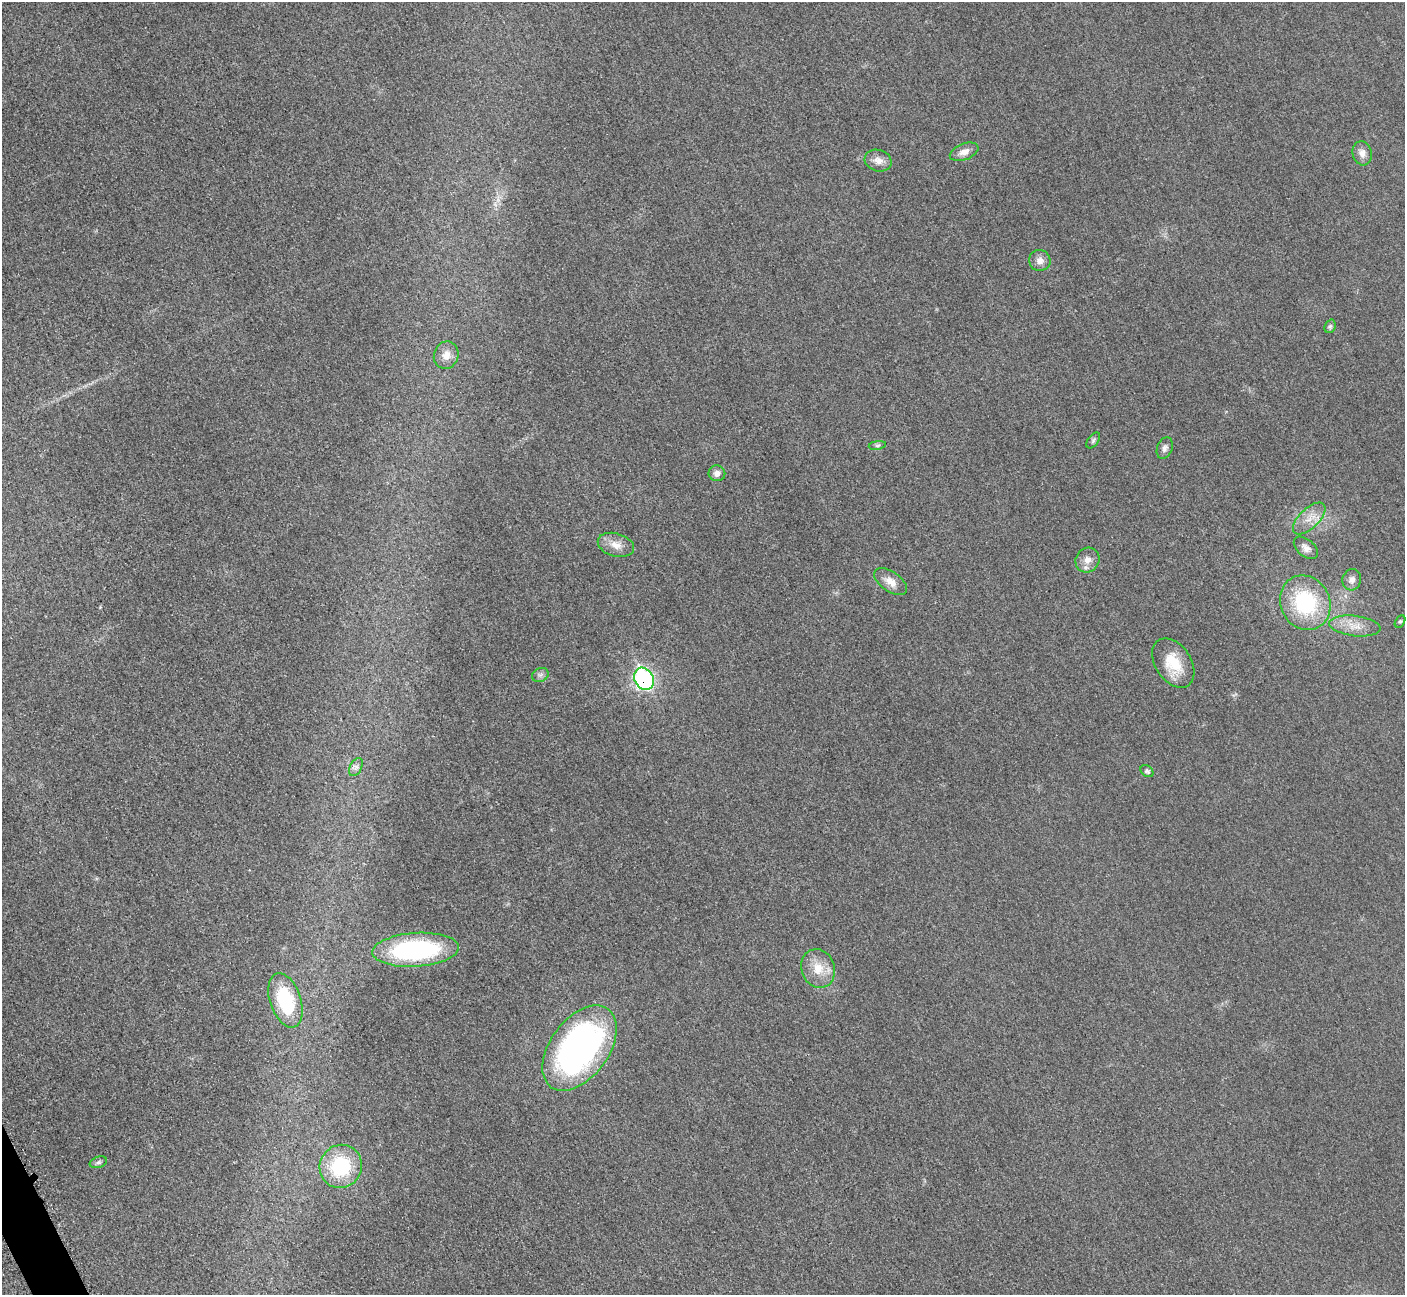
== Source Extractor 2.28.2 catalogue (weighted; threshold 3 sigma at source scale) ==
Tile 7 of 4 x 4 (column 3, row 2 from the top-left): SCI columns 2871-4273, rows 2779-4071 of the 5699 x 5664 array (HDU 1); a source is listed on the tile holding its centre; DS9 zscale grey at full resolution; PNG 1407 x 1297 px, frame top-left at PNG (2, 2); each listed source drawn as its Kron ellipse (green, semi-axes under 4 px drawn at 4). Shown black and unused: <1% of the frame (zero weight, under 3 of 5 exposures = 4% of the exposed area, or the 3 px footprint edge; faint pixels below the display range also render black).
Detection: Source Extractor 2.28.2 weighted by HDU 2 'WHT'; one run over the whole footprint, this tile lists its part. Background 0.0195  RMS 0.0051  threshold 0.0228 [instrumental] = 3 sigma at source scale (4.5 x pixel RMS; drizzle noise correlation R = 1.50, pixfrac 1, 0.05/0.05 arcsec/px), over >= 5 px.
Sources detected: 30; all 30 listed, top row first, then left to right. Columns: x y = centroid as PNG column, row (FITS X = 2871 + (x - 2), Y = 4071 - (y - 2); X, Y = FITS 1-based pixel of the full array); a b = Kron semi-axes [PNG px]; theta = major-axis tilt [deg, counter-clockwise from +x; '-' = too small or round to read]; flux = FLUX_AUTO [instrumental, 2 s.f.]
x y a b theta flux
964 152 15 8 21 3.7
1362 153 12 9 -76 3.5
878 161 13 10 -16 4
1040 260 11 10 - 3.4
1330 326 7 5 68 1
446 355 14 12 69 4.4
1093 440 9 5 53 1
877 445 8 4 9 1.1
1165 448 11 7 70 2.1
717 473 8 8 - 3
1309 518 20 10 44 6.6
616 545 18 11 -16 5.6
1306 548 14 8 -40 3.2
1087 560 12 11 - 4.4
1352 580 11 9 76 2.6
890 582 19 10 -35 5.3
1305 603 28 24 -63 42
1400 621 7 4 62 0.81
1355 626 25 10 -7 7.5
1173 663 27 17 -56 15
540 675 8 6 26 1.7
644 679 12 9 -59 97
356 767 10 6 62 1.9
1147 771 7 5 -42 1.2
416 950 43 17 4 81
818 968 20 16 -71 10
285 1000 28 15 -71 36
580 1048 48 29 54 180
98 1162 9 5 17 1.2
341 1166 22 21 - 35
Overlapping masked pixels (flux is a lower limit): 1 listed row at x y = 644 679